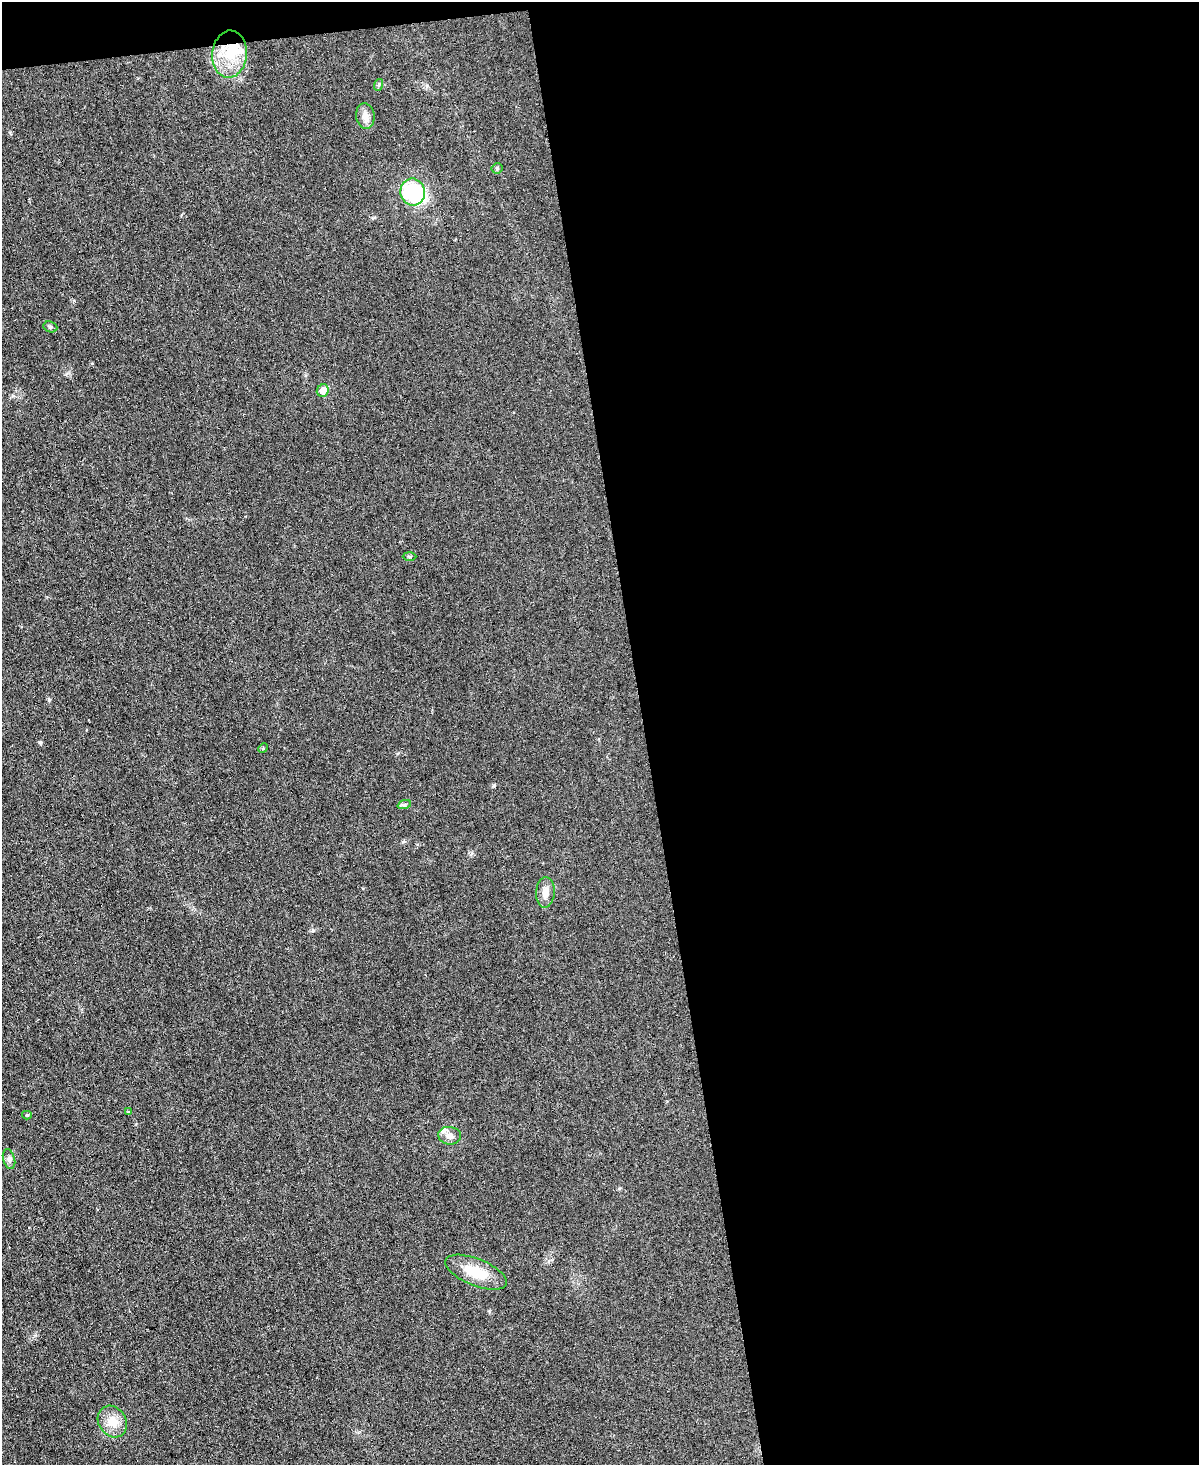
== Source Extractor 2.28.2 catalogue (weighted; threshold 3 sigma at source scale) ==
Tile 4 of 4 x 3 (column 4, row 1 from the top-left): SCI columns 3594-4790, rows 3173-4635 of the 4790 x 4768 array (HDU 1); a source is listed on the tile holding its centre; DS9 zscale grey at full resolution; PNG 1201 x 1467 px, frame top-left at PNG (2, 2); each listed source drawn as its Kron ellipse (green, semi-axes under 4 px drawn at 4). Shown black and unused: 47% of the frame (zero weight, under 3 of 6 exposures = <1% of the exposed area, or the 3 px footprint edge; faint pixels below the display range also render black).
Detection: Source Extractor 2.28.2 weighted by HDU 2 'WHT'; one run over the whole footprint, this tile lists its part. Background 0.0345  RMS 0.0041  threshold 0.0169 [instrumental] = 3 sigma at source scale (4.09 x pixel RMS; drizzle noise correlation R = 1.36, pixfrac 0.8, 0.05/0.05 arcsec/px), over >= 5 px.
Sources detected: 21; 3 inside a brighter object's white glare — neither listed nor drawn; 1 inside a brighter listed object's ellipse — not listed separately; the other 17 listed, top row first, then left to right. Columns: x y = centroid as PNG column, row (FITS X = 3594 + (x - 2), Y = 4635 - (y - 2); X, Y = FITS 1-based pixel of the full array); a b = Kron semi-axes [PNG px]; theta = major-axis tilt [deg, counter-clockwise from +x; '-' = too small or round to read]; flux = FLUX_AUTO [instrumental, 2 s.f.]
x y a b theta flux
230 54 23 17 85 14
378 85 6 4 70 0.6
365 116 13 9 -82 2.6
497 168 5 5 - 0.59
413 192 13 12 - 26
50 327 7 5 -20 0.69
323 391 6 6 - 4.5
410 556 7 4 0 0.53
263 748 5 4 - 0.41
404 805 7 4 19 0.67
545 892 15 9 86 3.4
128 1112 4 4 - 0.36
27 1115 5 4 - 0.53
450 1136 11 9 -8 2.7
9 1159 10 6 -75 1.4
476 1272 33 13 -22 11
112 1422 16 14 -57 6.3
Overlapping masked pixels (flux is a lower limit): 1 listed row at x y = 230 54
Unlisted compact peaks at least as high as the median listed source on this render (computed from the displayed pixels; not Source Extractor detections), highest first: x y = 494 785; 39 742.